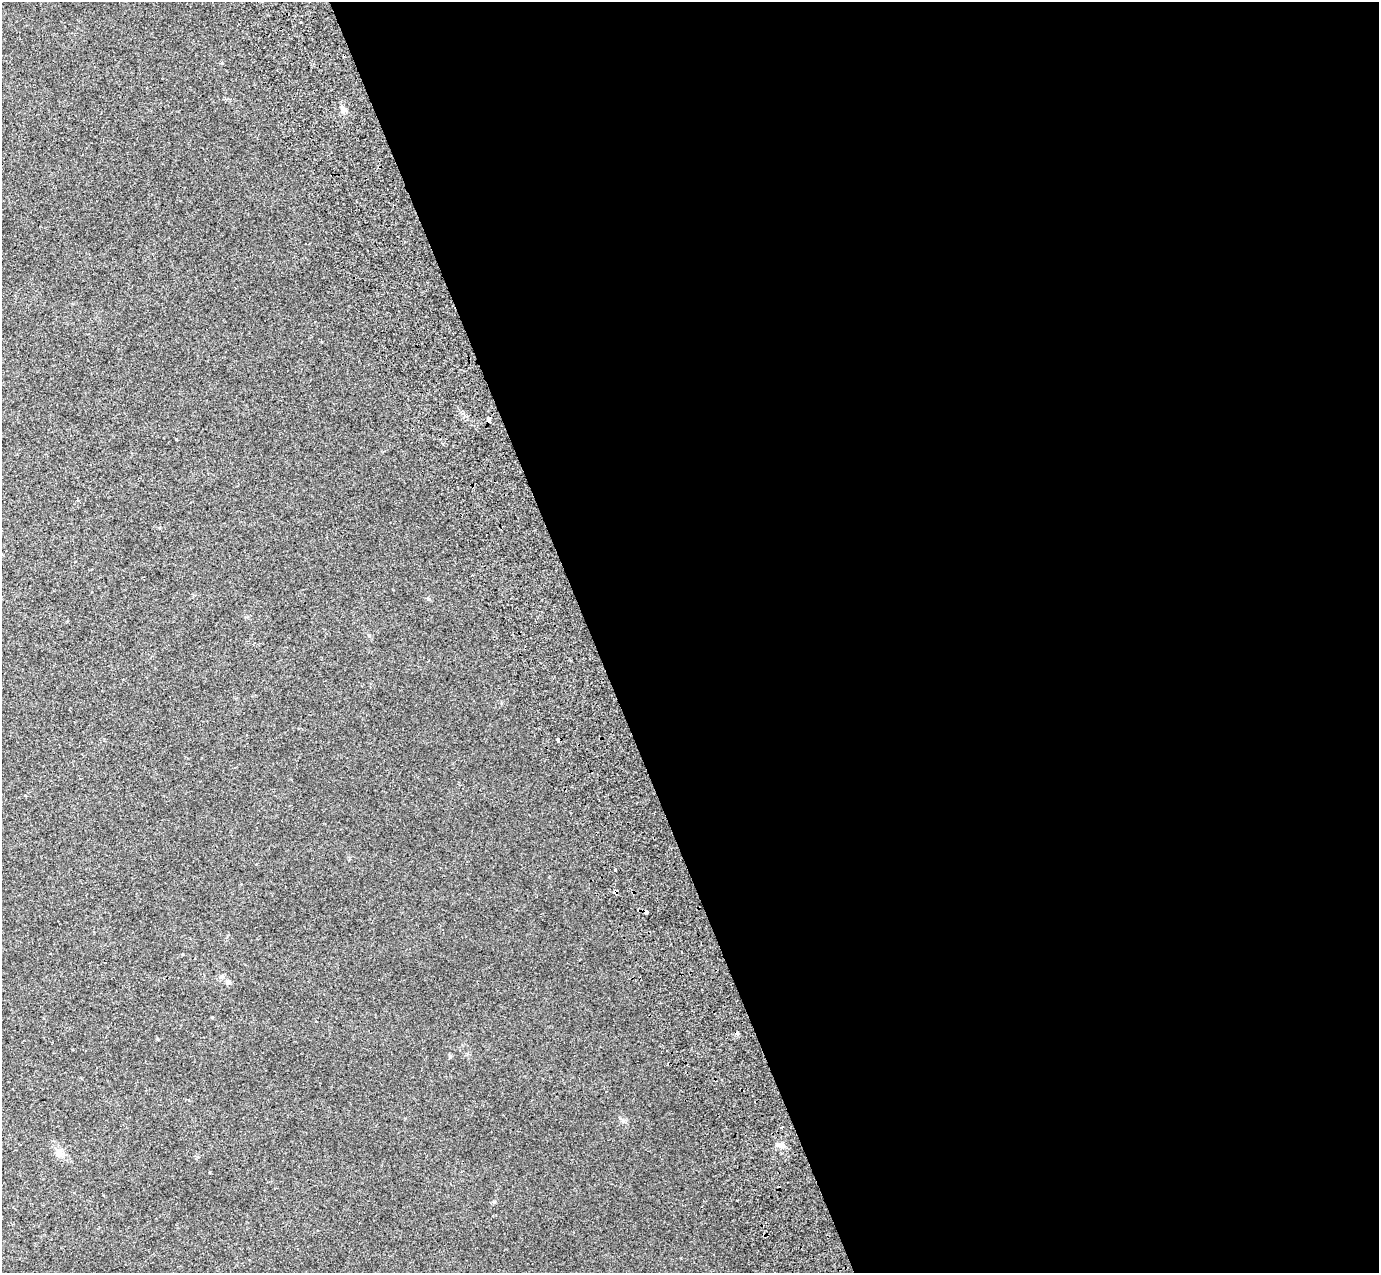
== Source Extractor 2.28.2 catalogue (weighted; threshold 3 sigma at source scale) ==
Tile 8 of 4 x 4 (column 4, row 2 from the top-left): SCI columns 4236-5612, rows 2764-4034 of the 5712 x 5475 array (HDU 1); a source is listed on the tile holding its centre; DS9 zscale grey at full resolution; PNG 1381 x 1275 px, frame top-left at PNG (2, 2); no overlay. Shown black and unused: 57% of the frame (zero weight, under 2 of 3 exposures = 6% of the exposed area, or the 3 px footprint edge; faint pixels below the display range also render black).
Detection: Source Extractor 2.28.2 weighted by HDU 2 'WHT'; one run over the whole footprint, this tile lists its part. Background 0.02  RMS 0.0071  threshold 0.032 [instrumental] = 3 sigma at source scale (4.5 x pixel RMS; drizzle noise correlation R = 1.50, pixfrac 1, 0.0396/0.0396 arcsec/px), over >= 5 px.
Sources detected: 12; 1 cosmic-ray / hot-pixel residue — not listed; the other 11 listed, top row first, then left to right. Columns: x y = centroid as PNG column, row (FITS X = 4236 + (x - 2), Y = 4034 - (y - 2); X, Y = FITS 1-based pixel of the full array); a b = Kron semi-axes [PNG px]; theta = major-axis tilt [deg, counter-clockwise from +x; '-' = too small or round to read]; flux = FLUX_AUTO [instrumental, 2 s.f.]
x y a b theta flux
300 22 3 3 - 1.3
343 109 11 6 -64 2.5
489 420 4 3 - 21
558 740 4 3 - 3.5
616 892 4 3 - 3.9
646 912 4 3 - 3.6
229 983 6 6 - 1.6
780 1145 11 6 -8 3.1
61 1154 10 4 -5 2
737 1200 2 2 - 0.57
494 1202 5 4 - 0.96
Overlapping masked pixels (flux is a lower limit): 4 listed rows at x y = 489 420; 558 740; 616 892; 646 912
Unlisted compact peaks at least as high as the median listed source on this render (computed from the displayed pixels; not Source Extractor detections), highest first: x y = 615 870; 428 599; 369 635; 623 1121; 176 439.